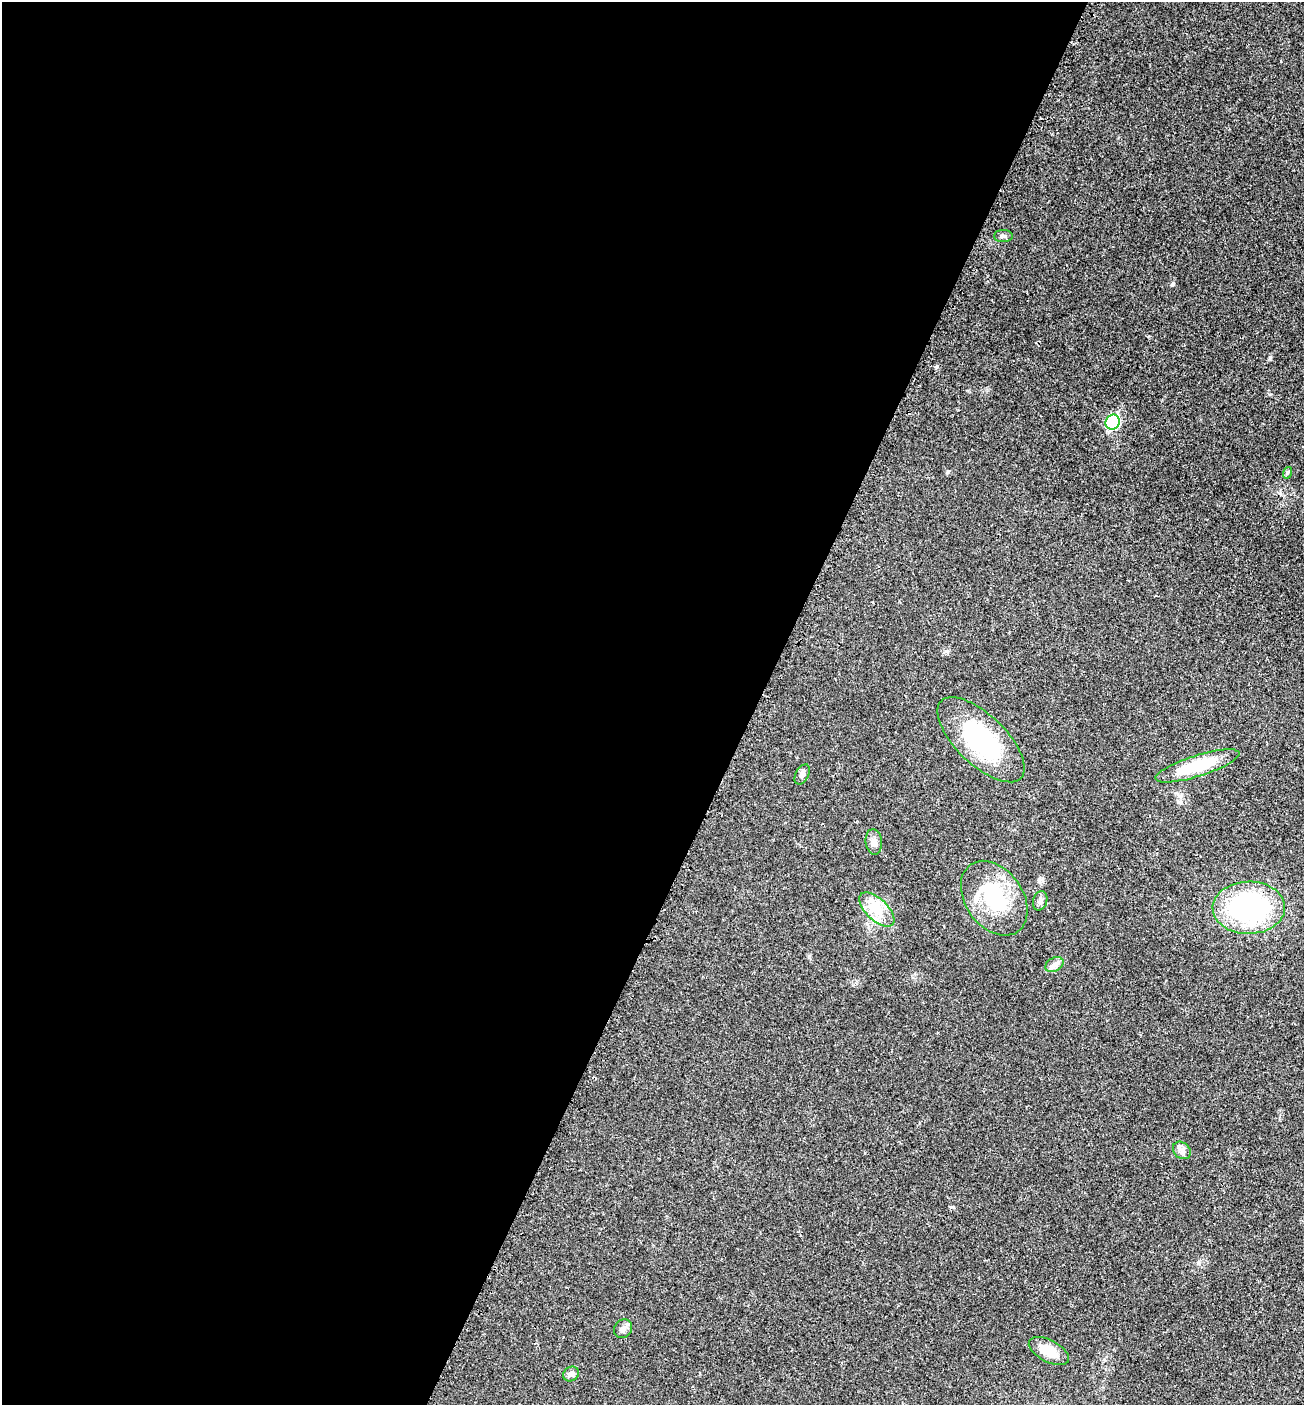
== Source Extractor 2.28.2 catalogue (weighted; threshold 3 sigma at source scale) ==
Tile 5 of 4 x 4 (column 1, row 2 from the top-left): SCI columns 238-1539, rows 2912-4314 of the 5815 x 5821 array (HDU 1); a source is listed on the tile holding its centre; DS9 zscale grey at full resolution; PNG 1306 x 1407 px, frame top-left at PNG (2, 2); each listed source drawn as its Kron ellipse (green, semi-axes under 4 px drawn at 4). Shown black and unused: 58% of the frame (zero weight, under 3 of 4 exposures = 8% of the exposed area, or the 3 px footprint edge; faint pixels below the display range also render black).
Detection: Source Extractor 2.28.2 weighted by HDU 2 'WHT'; one run over the whole footprint, this tile lists its part. Background 0.0234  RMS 0.0035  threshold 0.0157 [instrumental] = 3 sigma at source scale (4.5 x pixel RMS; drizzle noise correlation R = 1.50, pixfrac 1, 0.05/0.05 arcsec/px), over >= 5 px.
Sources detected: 16; all 16 listed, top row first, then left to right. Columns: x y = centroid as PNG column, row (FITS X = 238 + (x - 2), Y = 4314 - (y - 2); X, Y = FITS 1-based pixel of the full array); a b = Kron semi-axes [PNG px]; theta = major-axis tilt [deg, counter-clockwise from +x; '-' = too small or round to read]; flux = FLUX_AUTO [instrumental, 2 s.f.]
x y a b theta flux
1003 236 9 6 0 0.84
1113 422 8 6 57 34
1287 473 6 4 71 0.46
981 740 55 24 -44 35
1197 766 44 10 17 15
802 774 11 6 62 1.1
874 842 13 8 -84 1.8
994 898 41 28 -55 22
1040 901 10 7 74 1.3
1249 908 36 26 1 57
877 909 22 11 -44 5.9
1054 965 10 6 29 1.4
1182 1150 10 7 -41 1.5
623 1329 10 8 53 1.5
1049 1351 22 11 -28 5.7
571 1374 8 7 - 1.3
Unlisted compact peaks at least as high as the median listed source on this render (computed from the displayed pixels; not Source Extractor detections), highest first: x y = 1172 285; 1270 357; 948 471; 952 1207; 947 651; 809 956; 1039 880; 1198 1263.